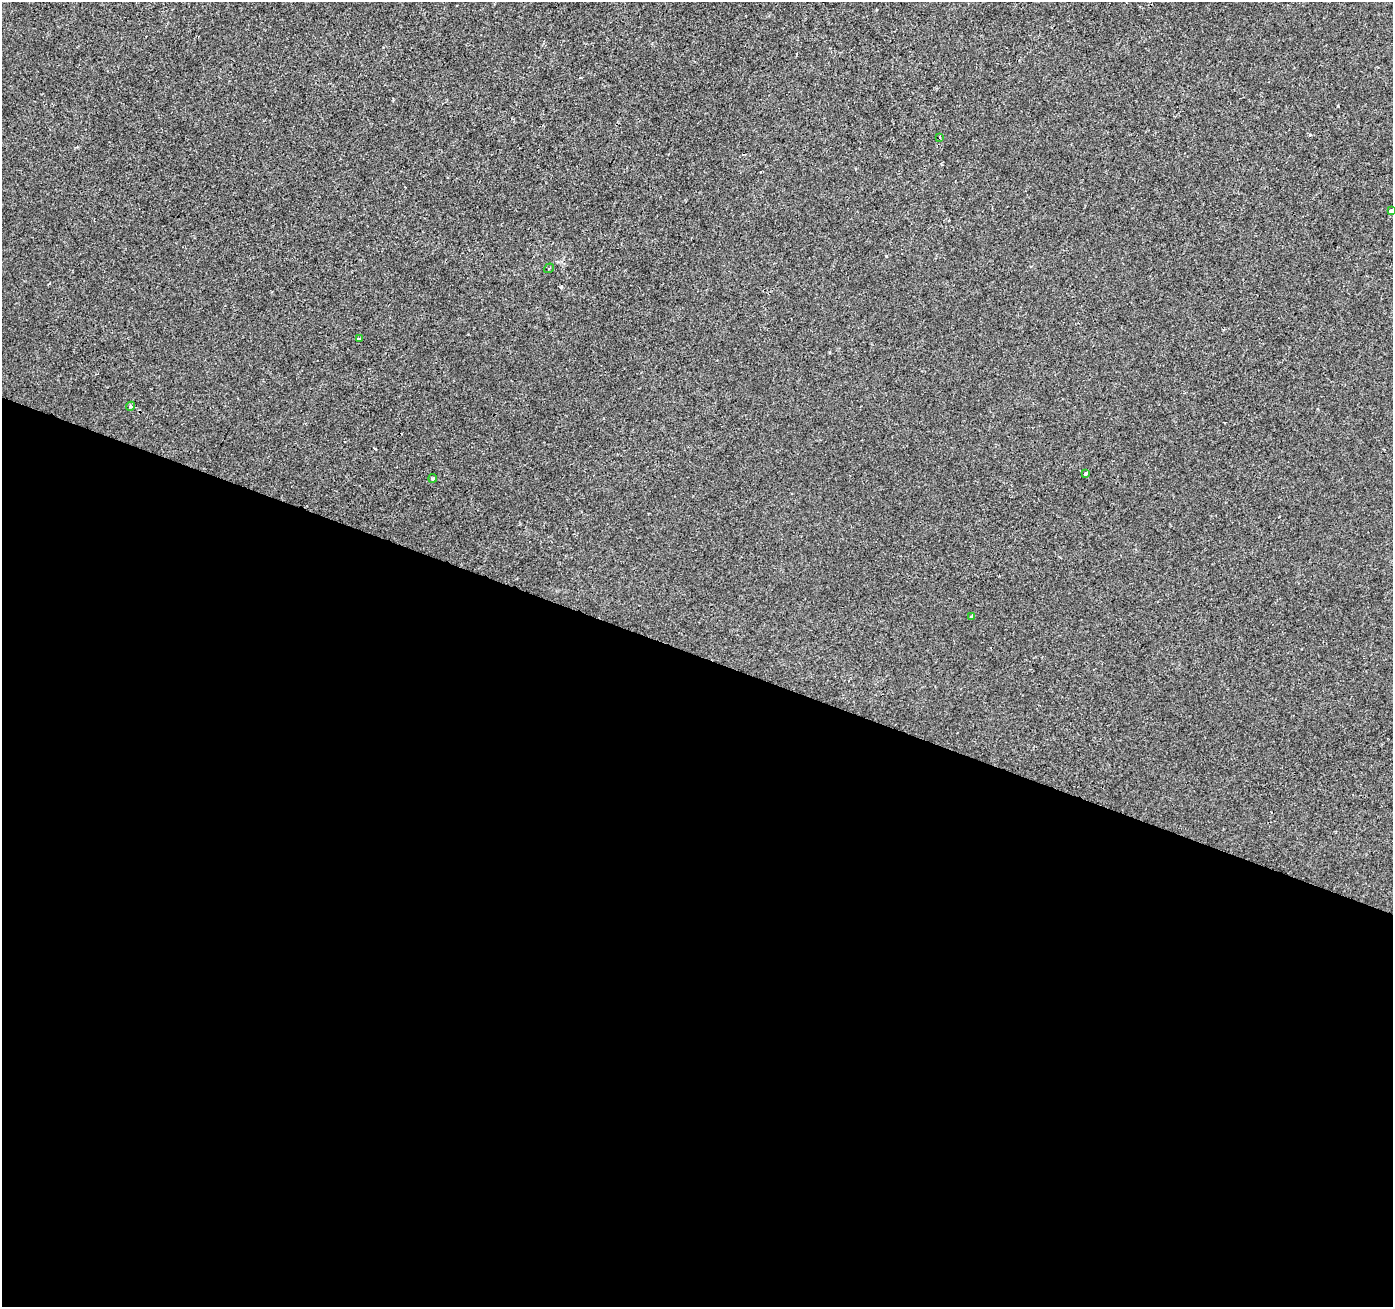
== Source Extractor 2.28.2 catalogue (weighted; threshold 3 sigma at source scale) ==
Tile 14 of 4 x 4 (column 2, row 4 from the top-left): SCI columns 1399-2789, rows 275-1579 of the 5571 x 5702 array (HDU 1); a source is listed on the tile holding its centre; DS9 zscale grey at full resolution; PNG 1395 x 1309 px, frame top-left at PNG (2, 2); each listed source drawn as its Kron ellipse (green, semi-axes under 4 px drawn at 4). Shown black and unused: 50% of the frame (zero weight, under 2 of 3 exposures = <1% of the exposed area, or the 3 px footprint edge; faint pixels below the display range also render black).
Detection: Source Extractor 2.28.2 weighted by HDU 2 'WHT'; one run over the whole footprint, this tile lists its part. Background -2.97e-04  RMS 0.0026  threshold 0.0116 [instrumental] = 3 sigma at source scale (4.5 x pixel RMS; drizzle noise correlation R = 1.50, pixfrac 1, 0.0396/0.0396 arcsec/px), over >= 5 px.
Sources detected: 8; all 8 listed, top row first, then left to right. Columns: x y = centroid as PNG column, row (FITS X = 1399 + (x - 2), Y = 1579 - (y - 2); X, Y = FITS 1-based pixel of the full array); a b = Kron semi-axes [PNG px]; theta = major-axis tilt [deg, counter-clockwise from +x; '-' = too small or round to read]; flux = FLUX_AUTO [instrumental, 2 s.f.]
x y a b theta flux
939 137 3 2 - 0.25
1391 211 4 3 - 1.4
549 268 5 3 - 0.24
359 339 3 3 - 0.45
130 406 5 4 - 0.48
1086 473 4 3 - 1.5
433 478 4 3 - 0.41
972 616 4 3 - 0.44
Isophote crosses this tile's border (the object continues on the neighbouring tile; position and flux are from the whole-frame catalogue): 1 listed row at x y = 1391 211